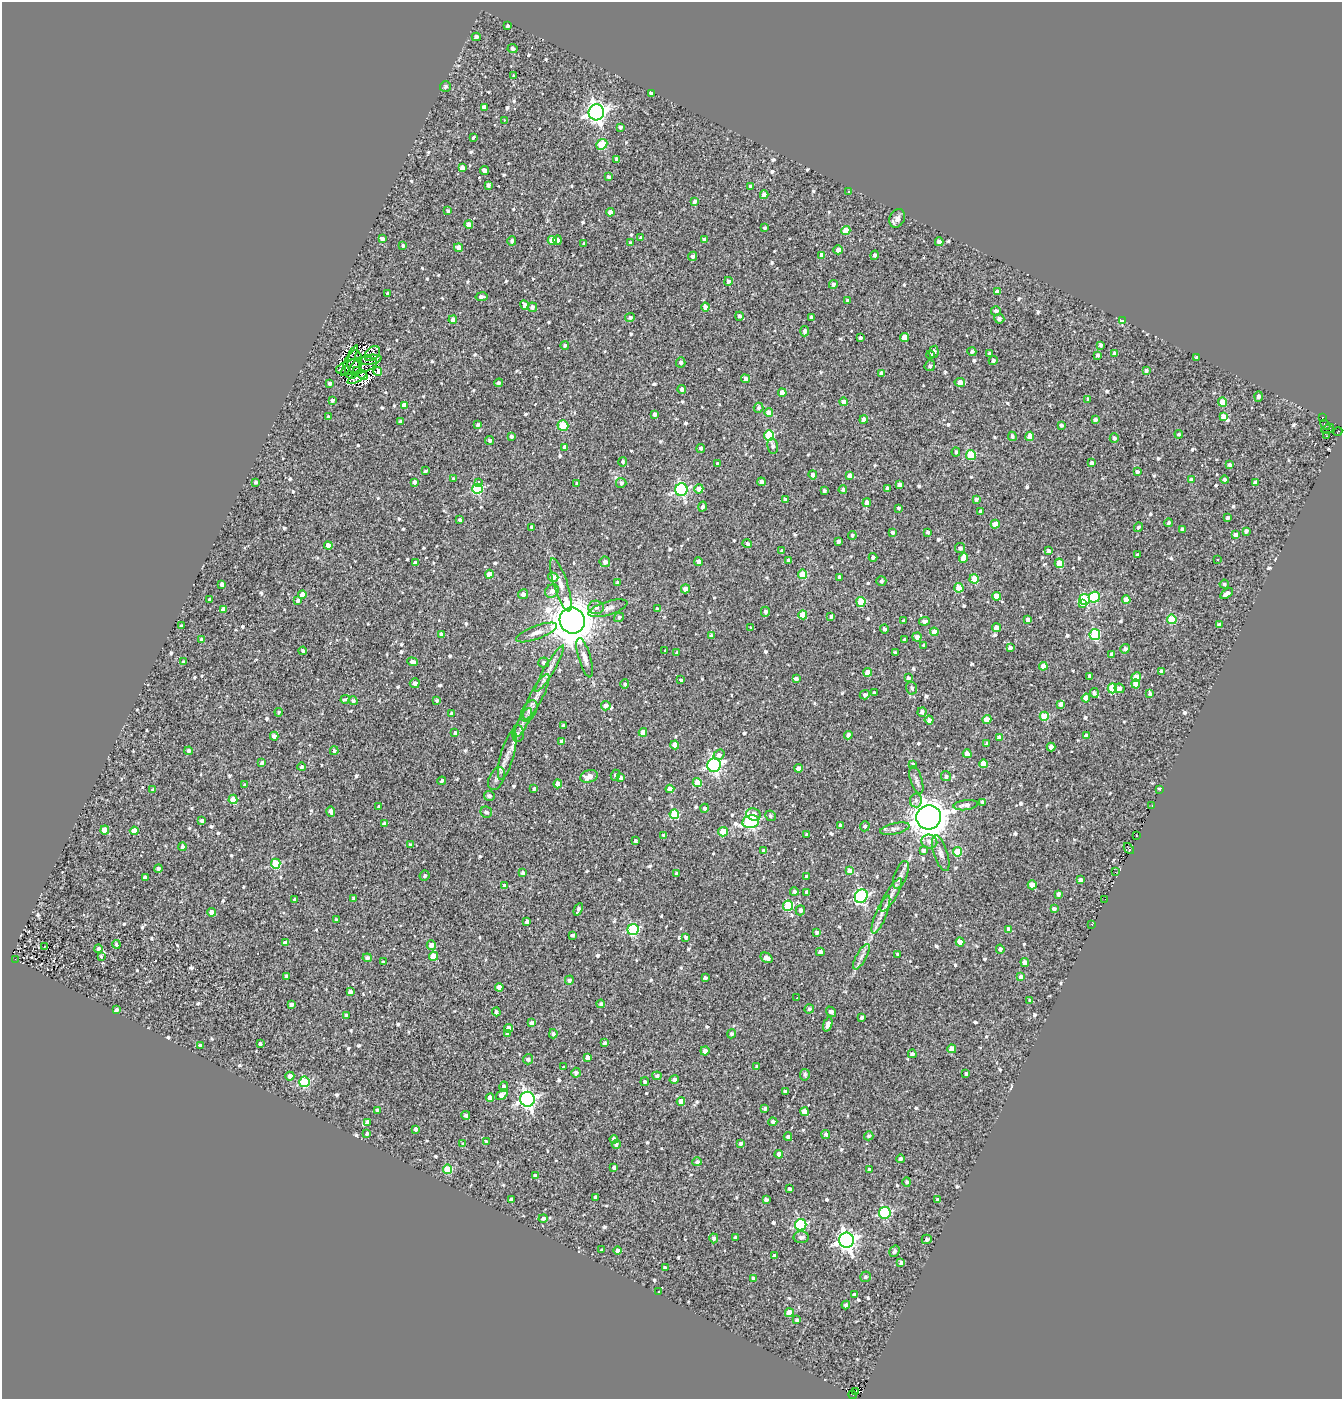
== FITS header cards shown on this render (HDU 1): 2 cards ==
NAXIS1  =                 1340
NAXIS2  =                 1397

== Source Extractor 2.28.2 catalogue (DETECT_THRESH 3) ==
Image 1340 x 1397 px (HDU 1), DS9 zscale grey, 1 PNG px = 1 image px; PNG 1344 x 1401 px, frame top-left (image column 1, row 1397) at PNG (2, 2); each listed source drawn as its Kron ellipse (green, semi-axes under 4 px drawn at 4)
Background 0.364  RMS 1.3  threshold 3.81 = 3 sigma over >= 5 px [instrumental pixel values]
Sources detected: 855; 1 with non-positive FLUX_AUTO (blend fragments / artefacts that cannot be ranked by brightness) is neither listed nor drawn; of the other 854, the 500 brightest by FLUX_AUTO listed and drawn (354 fainter detections omitted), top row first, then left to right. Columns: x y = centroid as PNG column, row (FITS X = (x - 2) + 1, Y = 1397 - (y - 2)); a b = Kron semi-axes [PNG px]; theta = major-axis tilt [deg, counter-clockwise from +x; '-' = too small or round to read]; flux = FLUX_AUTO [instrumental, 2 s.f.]
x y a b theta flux
508 26 4 3 - 190
476 37 4 4 - 260
513 49 5 4 - 270
514 76 4 3 - 190
445 87 5 5 - 210
651 93 4 4 - 270
484 107 4 4 - 470
596 112 8 7 - 48000
504 120 3 2 - 290
620 127 4 3 - 220
473 137 4 3 - 760
602 144 6 5 - 3500
617 159 4 4 - 270
462 168 4 4 - 740
484 171 5 4 - 470
609 177 4 4 - 230
488 185 4 4 - 280
751 186 4 3 - 310
849 192 3 3 - 800
764 195 4 4 - 940
694 201 4 4 - 230
448 211 3 3 - 220
610 212 4 4 - 590
897 218 9 7 63 440
469 224 4 4 - 710
765 228 4 3 - 210
846 231 4 4 - 1800
641 238 4 4 - 200
382 239 4 4 - 310
552 240 4 4 - 1700
558 240 5 4 - 250
704 240 4 4 - 480
512 241 4 4 - 260
939 242 4 4 - 500
584 243 4 3 - 190
630 243 4 3 - 190
403 246 3 3 - 200
458 247 4 4 - 540
838 250 5 4 - 540
822 255 4 4 - 750
874 255 5 4 - 240
692 256 5 4 - 280
728 281 4 3 - 200
833 284 4 4 - 270
997 292 4 4 - 500
388 293 3 3 - 230
481 297 6 4 9 360
847 300 3 3 - 210
525 305 5 4 - 520
532 307 5 4 - 300
705 307 4 4 - 440
996 311 5 5 - 290
739 316 4 4 - 250
811 317 4 4 - 340
630 318 5 4 - 240
999 319 5 4 - 250
453 320 4 4 - 470
1122 321 4 4 - 2900
805 331 5 4 - 310
904 337 4 4 - 1300
860 338 4 3 - 250
565 345 4 4 - 210
1101 345 4 3 - 210
934 352 6 4 78 300
972 352 4 4 - 270
1115 353 4 4 - 340
372 354 9 6 43 200
990 354 4 4 - 350
930 355 4 3 - 230
1098 355 3 3 - 200
1197 358 4 3 - 210
349 360 17 3 65 260
370 360 11 5 7 320
993 360 4 4 - 190
355 362 11 7 82 380
681 362 5 5 - 250
357 366 21 8 13 420
930 366 5 5 - 270
352 369 10 7 79 420
1146 370 4 3 - 240
378 371 4 4 - 610
361 373 8 3 -35 230
881 373 4 4 - 340
357 378 10 4 28 240
746 379 4 4 - 450
960 382 5 4 - 940
330 383 4 3 - 220
499 383 4 3 - 280
682 389 4 4 - 320
782 393 4 4 - 860
1258 396 5 4 - 280
1088 399 4 3 - 210
332 400 3 3 - 220
844 402 4 4 - 570
1223 402 4 4 - 1800
404 405 4 4 - 750
759 408 5 4 - 240
769 413 4 4 - 1200
654 414 4 3 - 250
1223 416 4 4 - 610
328 417 4 3 - 230
1323 417 3 3 - 4400
864 419 4 4 - 760
1095 420 4 3 - 270
400 422 4 3 - 250
478 425 4 3 - 230
1061 425 4 3 - 230
1325 425 6 2 -47 190
563 426 5 5 - 3300
1328 429 6 4 26 910
1338 432 4 3 - 320
1179 434 4 4 - 190
769 436 5 5 - 5100
1012 436 5 4 - 240
1030 436 4 4 - 1000
1326 436 3 3 - 520
511 437 4 3 - 240
1114 438 5 4 - 220
490 441 4 4 - 250
773 446 8 5 -80 250
565 447 4 4 - 660
701 448 4 3 - 240
956 452 4 4 - 200
971 455 5 5 - 4000
623 462 4 4 - 210
1091 463 4 3 - 260
717 464 3 3 - 200
1230 465 4 3 - 210
425 471 4 3 - 190
1137 472 4 3 - 210
813 475 4 4 - 360
849 476 4 4 - 460
454 479 4 3 - 220
1191 480 4 4 - 490
1225 480 4 4 - 240
255 482 4 3 - 230
414 482 4 3 - 240
478 482 3 3 - 320
761 482 4 3 - 330
621 483 5 5 - 260
1255 483 4 4 - 430
577 484 4 3 - 260
900 485 4 4 - 410
888 488 4 4 - 270
477 489 5 5 - 7700
699 489 5 4 - 690
843 489 4 4 - 220
681 490 6 6 - 17000
824 491 3 3 - 210
785 499 4 4 - 390
976 499 3 3 - 200
867 502 4 4 - 460
703 507 5 4 - 250
899 508 3 3 - 200
981 512 4 3 - 500
1227 518 3 3 - 210
460 520 3 3 - 220
1169 523 4 4 - 210
995 524 4 4 - 1400
532 527 3 3 - 230
1138 527 5 4 - 190
1182 529 4 3 - 200
1246 531 4 4 - 240
892 532 3 3 - 260
927 532 4 3 - 230
852 535 4 4 - 230
1236 535 4 4 - 460
838 542 3 3 - 230
747 544 5 4 - 240
328 545 4 4 - 680
960 548 5 5 - 250
782 551 4 3 - 220
1049 551 3 3 - 230
1137 555 3 3 - 230
873 557 4 4 - 230
964 558 5 4 - 1200
1218 559 3 3 - 240
789 560 3 3 - 270
605 562 5 5 - 340
699 562 4 4 - 480
415 563 4 3 - 300
1059 563 4 4 - 2100
489 574 4 4 - 1200
803 574 4 4 - 2500
553 577 5 4 - 830
839 577 4 3 - 290
974 579 5 4 - 2600
881 581 5 5 - 260
618 583 4 4 - 270
222 584 4 4 - 360
1224 584 4 4 - 200
561 585 28 7 -72 870
959 588 4 4 - 2000
685 589 4 4 - 590
552 591 7 6 - 470
523 594 5 5 - 480
1227 594 7 4 33 710
302 595 4 4 - 1300
996 596 4 4 - 1000
1094 597 5 5 - 6200
1085 599 5 5 - 5000
210 600 3 3 - 200
1126 600 4 4 - 910
298 601 4 3 - 250
861 602 5 4 - 2600
1082 603 4 4 - 920
596 607 8 7 - 420
608 608 20 7 17 550
223 609 4 4 - 640
657 609 3 3 - 220
765 612 5 4 - 310
803 615 4 4 - 2100
831 616 3 3 - 190
619 617 5 4 - 230
1172 619 5 4 - 4100
572 620 13 12 - 330000
1028 620 4 4 - 450
903 621 3 3 - 200
924 621 5 3 - 290
1219 625 4 4 - 320
181 626 4 3 - 190
750 627 3 3 - 960
996 628 4 4 - 880
884 629 4 3 - 250
536 632 22 6 20 660
934 632 4 4 - 660
441 634 4 4 - 220
1095 635 5 5 - 6700
711 636 4 3 - 290
917 637 4 4 - 370
202 640 4 4 - 770
904 640 3 3 - 220
924 645 4 4 - 190
1010 648 4 4 - 370
1125 649 5 4 - 270
665 650 3 3 - 240
303 651 4 4 - 270
677 653 4 3 - 290
895 653 3 3 - 210
1112 654 4 3 - 250
585 658 20 6 -74 610
184 662 3 3 - 200
413 662 5 4 - 430
544 663 5 5 - 220
1043 666 4 4 - 1000
549 669 27 5 59 730
1162 671 3 3 - 250
868 672 4 4 - 980
1090 676 4 4 - 470
1136 677 5 4 - 1500
908 678 4 4 - 220
796 679 4 3 - 230
681 680 3 3 - 200
415 683 5 4 - 420
625 684 4 4 - 210
1135 684 4 4 - 730
912 688 6 5 - 230
1112 688 5 4 - 3300
1119 688 5 4 - 280
874 693 3 3 - 190
1094 693 5 4 - 200
1150 694 4 3 - 220
865 695 5 4 - 330
536 697 25 6 62 940
1086 698 4 4 - 1100
345 699 5 3 - 550
353 701 4 4 - 240
437 701 4 4 - 200
1061 704 4 4 - 510
606 706 5 5 - 410
529 711 12 7 61 420
279 712 4 4 - 200
922 712 5 4 - 260
452 713 4 3 - 230
1044 716 4 4 - 3200
987 719 4 4 - 1500
929 720 4 4 - 420
523 723 16 5 62 470
563 726 4 3 - 250
643 732 4 4 - 890
455 733 4 3 - 230
518 734 8 6 87 250
848 735 4 4 - 340
1086 735 4 3 - 270
274 736 4 4 - 380
999 738 4 4 - 640
562 742 4 4 - 740
987 744 4 3 - 280
675 745 4 4 - 1200
1051 747 4 4 - 880
189 751 4 4 - 330
334 751 4 4 - 210
967 754 4 4 - 1100
507 755 25 6 74 780
719 755 6 5 - 410
262 763 4 3 - 260
913 764 4 4 - 220
983 764 4 4 - 1400
714 765 7 7 - 21000
302 767 4 3 - 250
798 768 4 4 - 560
615 775 5 4 - 220
589 776 9 6 18 920
946 776 5 5 - 250
621 777 4 4 - 230
496 778 12 7 64 400
916 780 14 6 -73 350
442 781 4 3 - 1200
697 783 4 4 - 2200
558 784 4 4 - 730
245 785 4 4 - 250
534 789 3 3 - 220
670 789 4 4 - 930
1160 789 3 3 - 320
153 790 4 4 - 210
489 796 5 5 - 250
233 799 5 4 - 2200
916 800 7 6 - 250
983 802 4 4 - 270
966 805 12 5 7 440
1152 805 3 2 - 520
379 807 4 3 - 260
705 808 4 4 - 230
331 811 5 3 - 380
486 812 6 5 - 280
674 814 5 4 - 3700
754 814 7 6 - 820
770 816 5 5 - 210
929 817 12 12 - 200000
202 821 4 3 - 300
751 822 8 6 11 16000
384 824 4 4 - 280
840 825 4 3 - 250
865 826 5 4 - 220
895 829 15 5 12 340
105 830 4 4 - 1100
134 831 4 4 - 960
723 832 5 4 - 1800
664 835 3 3 - 200
807 835 4 3 - 340
1136 836 3 3 - 200
635 841 4 3 - 210
929 841 8 7 - 450
411 845 4 3 - 240
183 847 4 3 - 330
1129 849 6 3 -50 400
923 850 4 4 - 220
764 851 4 4 - 340
958 852 5 4 - 2600
941 853 18 7 -72 470
276 864 5 4 - 5000
158 868 4 4 - 220
850 871 4 4 - 810
1115 872 2 2 - 200
523 873 4 3 - 250
677 873 4 3 - 230
901 875 14 6 69 450
425 876 5 4 - 220
145 877 4 3 - 260
807 877 3 3 - 250
1080 880 4 3 - 390
1032 885 4 4 - 820
505 886 4 4 - 310
794 892 4 4 - 260
807 892 4 3 - 290
1058 894 4 3 - 340
891 895 19 5 60 600
861 896 7 6 - 14000
354 898 4 3 - 220
295 899 4 3 - 300
1105 899 4 2 - 290
788 906 5 5 - 5400
578 909 7 3 65 310
1054 909 4 4 - 210
800 910 5 4 - 310
212 912 4 4 - 580
881 915 20 5 68 620
336 920 4 3 - 280
527 921 4 3 - 290
1092 924 3 3 - 510
1009 929 4 4 - 420
633 930 5 5 - 8200
817 932 4 4 - 210
572 935 3 3 - 230
686 937 4 4 - 210
960 942 4 4 - 980
285 943 4 4 - 490
116 944 4 3 - 220
431 945 5 4 - 660
45 946 4 3 - 200
98 948 4 4 - 240
1000 949 5 4 - 250
820 952 4 4 - 390
898 954 3 3 - 200
433 956 4 4 - 1900
101 957 3 3 - 380
861 957 14 5 61 440
367 958 4 4 - 210
767 958 6 4 -35 510
15 959 2 2 - 210
383 962 4 3 - 220
1025 962 4 4 - 810
286 977 4 3 - 240
1021 977 4 4 - 560
705 978 4 3 - 220
569 980 5 4 - 240
499 987 4 4 - 880
350 992 4 4 - 380
797 998 3 3 - 330
1030 1001 4 3 - 230
601 1004 4 4 - 230
291 1005 4 3 - 310
809 1009 5 4 - 240
116 1010 4 3 - 260
496 1012 4 4 - 240
831 1012 6 4 -49 400
346 1015 4 3 - 260
862 1018 4 3 - 230
532 1023 4 4 - 380
828 1024 7 4 71 530
508 1028 4 4 - 390
508 1033 4 4 - 340
553 1034 5 4 - 210
732 1034 4 4 - 210
605 1043 4 3 - 230
260 1044 3 3 - 200
200 1046 4 3 - 250
952 1049 4 4 - 1200
705 1051 4 4 - 510
912 1054 4 4 - 250
587 1057 4 4 - 550
528 1059 5 5 - 280
563 1067 3 3 - 710
757 1067 4 3 - 240
576 1073 5 4 - 260
966 1074 3 3 - 200
805 1075 6 5 - 260
290 1076 4 4 - 560
657 1076 4 4 - 240
674 1079 5 4 - 280
304 1082 5 5 - 6200
645 1082 4 4 - 200
504 1087 5 4 - 250
786 1091 4 3 - 230
502 1095 6 4 36 660
490 1098 4 4 - 780
527 1099 7 7 - 29000
681 1101 4 4 - 710
765 1108 4 3 - 260
377 1110 4 3 - 270
805 1112 4 4 - 1100
466 1115 4 4 - 290
367 1122 4 4 - 350
773 1122 4 4 - 290
416 1129 4 3 - 270
367 1134 4 4 - 230
826 1135 4 4 - 240
869 1136 5 4 - 260
788 1137 4 4 - 230
614 1139 4 4 - 260
486 1142 4 3 - 310
741 1143 4 4 - 230
463 1144 4 3 - 220
616 1144 4 4 - 270
779 1154 4 4 - 920
901 1159 4 4 - 280
697 1162 5 4 - 260
614 1167 3 3 - 250
448 1169 5 4 - 3000
869 1170 4 3 - 240
535 1176 4 4 - 240
907 1182 5 4 - 190
789 1189 3 3 - 200
596 1197 4 3 - 240
511 1199 4 4 - 330
766 1199 4 3 - 250
938 1199 4 3 - 200
885 1213 6 5 - 10000
543 1218 4 4 - 200
801 1225 6 5 - 9700
801 1237 7 5 0 370
714 1238 5 4 - 250
735 1238 3 3 - 210
927 1239 5 4 - 190
847 1240 7 7 - 47000
602 1250 3 3 - 190
618 1250 4 4 - 450
894 1251 6 4 54 250
775 1256 4 3 - 320
901 1263 4 4 - 350
665 1268 4 4 - 310
866 1277 5 5 - 210
753 1278 3 3 - 250
659 1292 3 3 - 360
855 1295 4 3 - 320
846 1305 4 4 - 230
789 1313 4 4 - 1800
797 1320 4 3 - 210
855 1391 3 2 - 3400
853 1395 4 2 - 220
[354 fainter detections neither listed nor drawn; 1 non-positive-flux detection neither listed nor drawn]